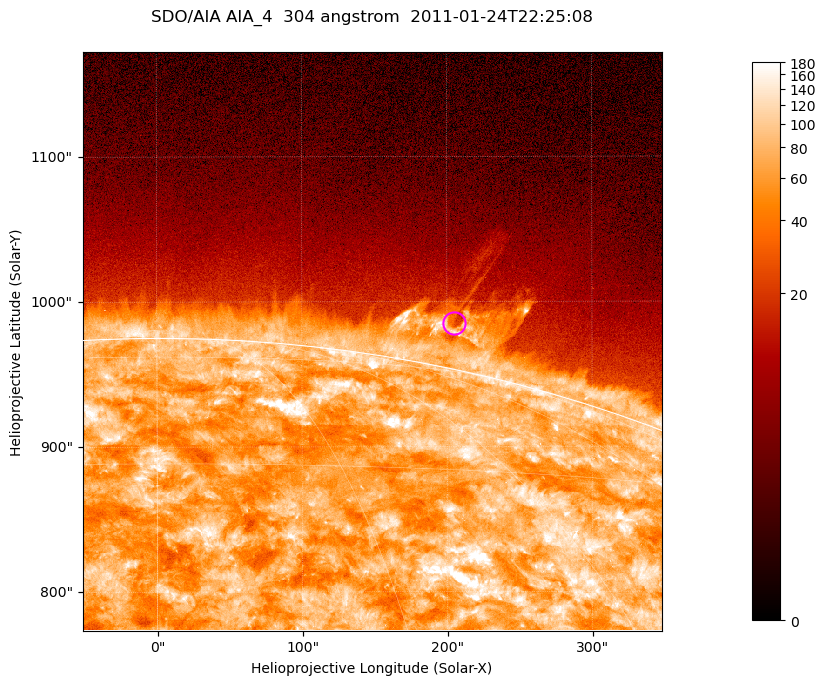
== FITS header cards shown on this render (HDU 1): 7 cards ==
TELESCOP= 'SDO/AIA '           / For AIA: SDO/AIA
INSTRUME= 'AIA_4   '           / For AIA: AIA_ATA1, AIA_ATA2, AIA_ATA3 or AIA_AT
WAVELNTH=                  304 / [angstrom] Wavelength
WAVEUNIT= 'angstrom'           / Wavelength unit: angstrom
DATE-OBS= '2011-01-24T22:25:08.127' / [ISO] Date when observation started; ISO 8
CTYPE1  = 'HPLN-TAN'           / CTYPE1; Typically HPLN
CTYPE2  = 'HPLT-TAN'           / CTYPE2; Typically HPLT

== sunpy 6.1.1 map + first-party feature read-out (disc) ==
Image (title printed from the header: SDO/AIA AIA_4  304 angstrom  2011-01-24T22:25:08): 665 x 665 px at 0.6 arcsec/px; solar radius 975 arcsec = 1625 px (partial field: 2.4% of the solar disc is inside the frame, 46% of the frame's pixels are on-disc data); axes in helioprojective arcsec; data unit not stated in the header (colour bar unlabelled)
Orientation: roll -0.132 deg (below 1 deg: not rotated)
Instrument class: DISC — disc imager (sunpy class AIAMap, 304 A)
Bright regions (active regions / flare kernels): reference = the on-disc median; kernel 5 px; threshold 5 sigma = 128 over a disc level ~72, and >= 1.15x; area >= 442 px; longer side >= 8 px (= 4.8 arcsec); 0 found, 0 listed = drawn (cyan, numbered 1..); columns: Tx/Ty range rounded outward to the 2 arcsec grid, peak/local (2 s.f.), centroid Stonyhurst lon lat
Off-limb structures (1.02-1.3 R_sun): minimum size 221 px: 3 found; the strongest spans PA ~345..350 deg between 1.02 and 1.08 R_sun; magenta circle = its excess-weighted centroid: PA ~350 deg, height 1.03 R_sun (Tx ~204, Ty ~986 arcsec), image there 1.6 x the reference